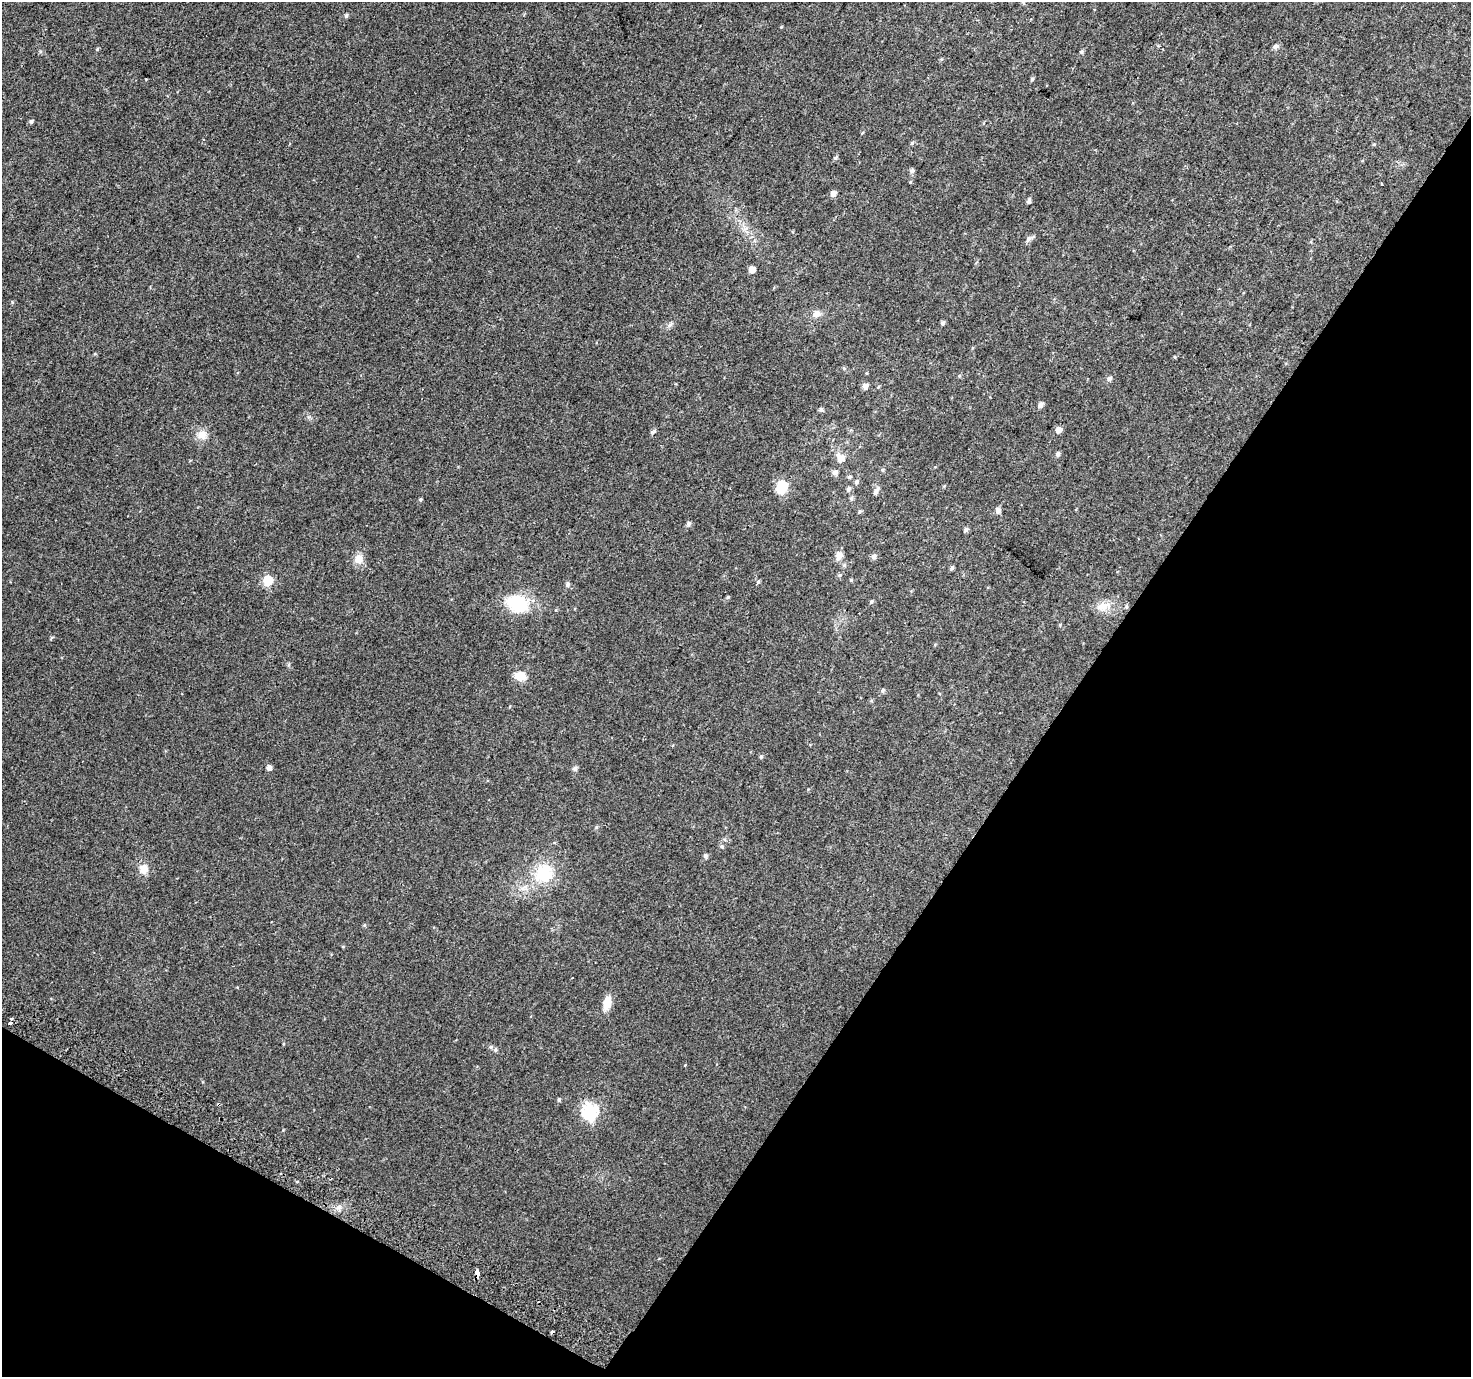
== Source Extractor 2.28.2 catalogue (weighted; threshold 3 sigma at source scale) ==
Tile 15 of 4 x 4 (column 3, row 4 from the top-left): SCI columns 2971-4439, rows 297-1671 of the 5932 x 6025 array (HDU 1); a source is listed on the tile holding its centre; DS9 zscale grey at full resolution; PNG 1473 x 1379 px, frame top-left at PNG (2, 2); no overlay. Shown black and unused: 32% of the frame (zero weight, under 2 of 3 exposures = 2% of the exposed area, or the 3 px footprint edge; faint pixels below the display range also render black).
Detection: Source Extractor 2.28.2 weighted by HDU 2 'WHT'; one run over the whole footprint, this tile lists its part. Background 0.0371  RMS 0.011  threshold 0.048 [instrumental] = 3 sigma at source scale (4.5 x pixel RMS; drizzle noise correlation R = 1.50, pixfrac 1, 0.0396/0.0396 arcsec/px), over >= 5 px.
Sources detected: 74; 3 cosmic-ray / hot-pixel residue — not listed; the other 71 listed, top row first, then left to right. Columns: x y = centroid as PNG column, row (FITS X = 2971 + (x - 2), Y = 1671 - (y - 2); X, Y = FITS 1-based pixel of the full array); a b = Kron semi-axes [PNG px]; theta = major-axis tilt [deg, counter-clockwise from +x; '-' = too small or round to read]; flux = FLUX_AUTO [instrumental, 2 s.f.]
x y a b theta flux
346 16 5 4 - 1.8
1276 46 8 6 23 2.6
97 49 5 3 - 1.1
1081 52 6 5 - 1.5
1032 79 5 4 - 1.5
31 121 5 4 - 1.7
912 143 6 4 45 1.4
1374 144 5 3 - 0.96
836 158 6 5 - 1.7
912 171 6 6 - 2.4
833 193 6 5 - 4.4
1029 201 7 4 75 2.1
1029 238 12 5 29 3.5
752 269 5 5 - 7.7
817 314 11 9 38 5.6
943 323 5 4 - 2.1
670 324 9 3 45 2
1175 357 5 3 - 0.74
1109 379 6 6 - 2.9
865 386 6 5 - 4.7
1040 405 6 5 - 3.8
821 409 6 5 - 1.7
1059 430 6 5 - 5.8
202 435 13 12 - 9.1
1058 454 5 5 - 2.9
841 458 10 7 -44 9
882 470 6 4 90 1.3
835 472 6 5 - 3.5
849 477 5 4 - 1.7
856 482 6 5 - 2.1
782 487 8 6 46 76
848 489 6 5 - 2.4
876 491 10 5 60 3.7
851 498 6 5 - 1.6
420 499 5 4 - 1.2
998 510 6 5 - 4
859 512 5 5 - 1.5
689 524 6 6 - 2.6
966 529 5 5 - 2.6
839 555 8 7 - 7.3
873 556 6 5 - 3.4
359 559 12 11 - 8.8
844 565 6 5 - 1.7
952 568 5 4 - 2
840 575 5 3 - 1.3
268 580 6 6 - 50
851 580 5 4 - 1.1
758 582 6 4 65 1.5
567 584 6 5 - 2.3
728 597 5 4 - 1.1
871 601 5 4 - 1.5
518 604 27 19 -26 42
1103 606 21 11 20 12
520 676 12 9 -12 12
883 691 6 5 - 1.8
761 756 5 4 - 1.5
269 767 5 5 - 4
575 769 7 5 70 2.1
722 846 6 5 - 1.5
705 856 6 5 - 2.3
143 869 11 10 - 9.5
544 873 27 24 50 39
364 925 5 4 - 1.1
607 1003 14 8 75 14
11 1019 3 3 - 5.8
10 1023 4 3 - 2.4
491 1047 6 4 21 1.8
495 1050 6 4 -85 1.7
559 1099 5 4 - 1.5
590 1111 7 7 - 190
477 1273 6 3 -84 20
Overlapping masked pixels (flux is a lower limit): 1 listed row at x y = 477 1273
Unlisted compact peaks at least as high as the median listed source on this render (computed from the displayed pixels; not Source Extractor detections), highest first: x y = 12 302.